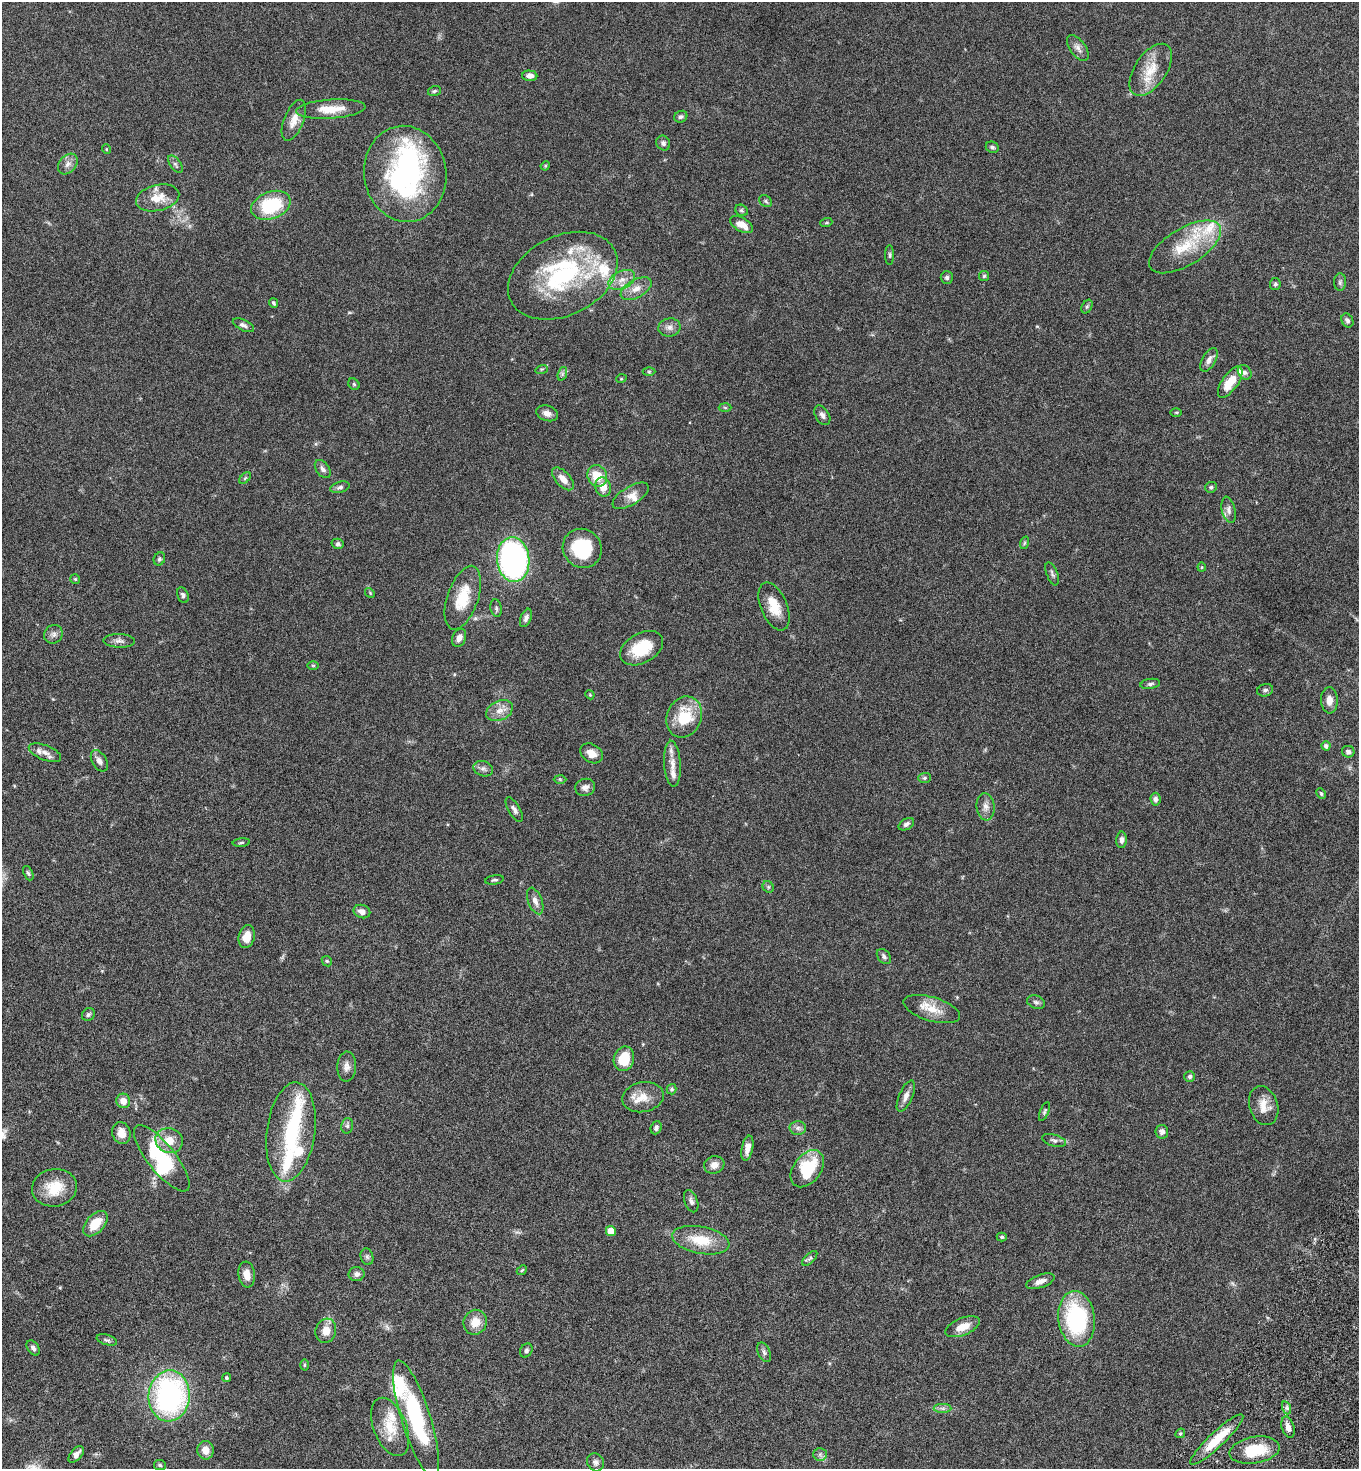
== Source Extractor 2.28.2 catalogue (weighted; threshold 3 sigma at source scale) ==
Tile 6 of 4 x 4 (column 2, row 2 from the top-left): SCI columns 1703-3059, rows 2970-4436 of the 5980 x 5944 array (HDU 1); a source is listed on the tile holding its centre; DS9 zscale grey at full resolution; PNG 1361 x 1471 px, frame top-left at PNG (2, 2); each listed source drawn as its Kron ellipse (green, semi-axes under 4 px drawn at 4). Shown black and unused: <1% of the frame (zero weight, under 5 of 9 exposures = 3% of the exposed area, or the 3 px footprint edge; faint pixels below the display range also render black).
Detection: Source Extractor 2.28.2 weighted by HDU 2 'WHT'; one run over the whole footprint, this tile lists its part. Background 0.0531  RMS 0.003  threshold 0.0124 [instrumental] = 3 sigma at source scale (4.09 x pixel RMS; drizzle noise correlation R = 1.36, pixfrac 0.8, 0.05/0.05 arcsec/px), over >= 5 px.
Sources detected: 184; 4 inside a brighter object's white glare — neither listed nor drawn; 15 inside a brighter listed object's ellipse — not listed separately; the other 165 listed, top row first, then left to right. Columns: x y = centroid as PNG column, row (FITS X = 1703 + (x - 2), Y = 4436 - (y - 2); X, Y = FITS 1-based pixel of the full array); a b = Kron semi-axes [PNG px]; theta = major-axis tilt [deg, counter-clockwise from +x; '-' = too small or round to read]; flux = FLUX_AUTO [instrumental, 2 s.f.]
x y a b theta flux
1078 48 15 7 -54 1.5
1151 70 29 16 56 6.8
530 76 7 5 -3 1.4
434 91 6 5 - 0.45
331 109 35 9 4 5.5
681 117 7 5 28 0.66
294 120 22 10 68 3
663 143 7 6 - 0.81
992 147 7 5 -24 0.56
106 149 5 3 - 0.23
68 164 11 8 50 1.5
175 164 10 5 -54 0.7
545 166 5 4 - 0.27
405 174 48 41 -82 49
158 198 22 13 13 4.4
766 201 7 5 -37 0.5
271 205 20 13 20 15
741 210 6 5 - 0.51
826 223 6 4 19 0.33
742 225 13 6 -30 2.9
1185 247 40 18 31 11
890 255 10 4 -90 0.49
563 276 58 39 27 37
984 276 5 5 - 0.38
947 277 6 6 - 0.59
622 280 14 8 26 2.6
1340 282 9 6 89 0.74
1275 284 6 5 - 0.53
636 289 17 9 29 2.6
273 303 5 3 - 0.42
1087 307 7 5 62 0.52
1347 320 7 5 -62 0.73
243 325 11 5 -25 0.97
669 327 11 9 9 1.4
1209 360 13 6 60 1.4
542 369 6 4 17 0.37
649 372 6 4 0 0.36
1245 372 8 6 -51 0.77
562 374 7 4 72 0.56
621 379 5 3 - 0.23
1230 382 18 8 55 5.6
354 384 6 5 - 0.4
725 408 6 4 -2 0.35
1176 412 6 4 0 0.32
547 413 11 7 -16 1.5
822 415 11 6 -59 1
323 469 10 6 -54 1
597 476 11 9 -61 5.6
245 478 7 4 45 0.41
563 479 14 7 -47 2.3
340 487 10 5 16 0.77
603 487 9 7 -76 2.9
1211 487 6 5 - 0.51
631 496 20 9 31 2.5
1229 510 13 6 -77 1.3
1024 543 6 4 71 0.4
338 544 6 5 - 0.53
582 548 20 19 - 14
159 559 7 5 65 0.53
513 560 22 16 -84 74
1202 567 4 4 - 0.28
1052 574 12 5 -68 0.72
75 579 5 5 - 0.36
370 593 5 4 - 0.29
183 595 8 5 -71 0.61
463 598 33 15 71 9
774 606 25 13 -67 5.3
496 608 9 5 -80 0.63
526 618 9 5 67 0.98
53 634 10 9 - 1.2
459 638 9 6 66 1.6
119 641 16 7 -2 1.2
642 648 23 15 29 9.6
313 665 6 4 0 0.3
1150 684 10 5 8 0.69
1265 690 8 6 18 0.72
590 695 5 3 - 0.27
1329 700 13 8 -88 1.9
499 711 14 9 25 2.4
684 717 21 17 67 10
1326 746 4 4 - 0.79
1348 752 6 6 - 0.74
45 753 17 7 -21 1.7
592 753 12 9 -33 2.5
99 761 12 7 -60 1.4
672 764 23 8 -86 2.9
483 769 10 7 -20 1
924 778 6 5 - 0.47
560 779 6 4 -2 0.31
585 787 10 8 15 1.5
1321 794 6 4 -63 0.39
1156 799 6 5 - 0.87
986 807 13 9 -84 1.7
514 809 14 5 -60 1
906 824 8 5 31 0.77
1121 840 8 5 89 0.88
241 843 8 3 6 0.4
28 873 7 4 -65 0.5
494 880 9 4 9 0.53
768 887 6 5 - 0.45
535 901 14 7 -69 1.6
362 911 8 6 -21 1.7
247 937 11 8 76 3.4
884 957 8 6 -50 0.73
327 961 6 4 -45 0.34
1036 1002 9 6 -19 0.78
932 1009 29 12 -16 4.8
88 1014 7 6 - 0.58
624 1059 12 10 71 6.3
347 1067 15 9 87 1.6
1190 1076 5 5 - 0.59
672 1089 5 5 - 0.48
906 1096 17 6 67 1.6
643 1097 21 15 11 4
123 1101 7 7 - 2.2
1264 1106 20 14 -72 3.6
1044 1111 10 4 67 0.48
347 1126 8 6 77 0.68
656 1128 7 5 69 0.77
798 1128 8 7 - 0.97
291 1132 50 24 82 20
1162 1132 7 6 - 1.2
121 1133 11 9 -77 2.3
1054 1140 12 5 -16 0.84
169 1141 14 12 -23 4.1
747 1148 13 5 79 2
162 1158 41 14 -52 18
714 1165 10 8 18 2
807 1169 21 14 53 13
54 1188 22 19 10 7.3
691 1201 11 6 -71 1
95 1224 15 9 48 5.1
611 1231 5 5 - 4.8
1002 1237 5 4 - 0.37
701 1240 29 13 -11 8
367 1257 8 6 -74 0.72
810 1258 9 4 44 0.56
522 1270 6 4 44 0.3
247 1274 13 8 -83 2.5
356 1274 8 7 - 1.1
1040 1281 15 6 19 1.6
1077 1319 28 18 -83 28
475 1322 12 11 - 3.7
963 1327 18 8 22 3.8
326 1331 12 10 71 2.9
107 1340 10 5 -16 0.68
33 1348 8 5 -56 0.86
526 1351 7 6 - 0.71
764 1352 10 6 -64 0.81
304 1365 5 3 - 0.3
226 1378 4 4 - 0.43
169 1396 25 20 85 60
943 1408 9 4 0 0.74
1287 1408 7 4 -71 0.6
416 1419 61 14 -73 26
390 1427 31 16 -68 6.5
1288 1427 11 6 -72 1.6
1180 1433 5 4 - 0.37
1217 1439 35 7 43 8.2
205 1450 9 8 - 2.4
1255 1450 25 13 9 9.8
76 1454 10 5 50 1.6
820 1454 6 6 - 0.74
595 1462 9 8 - 1
160 1465 6 5 - 0.48